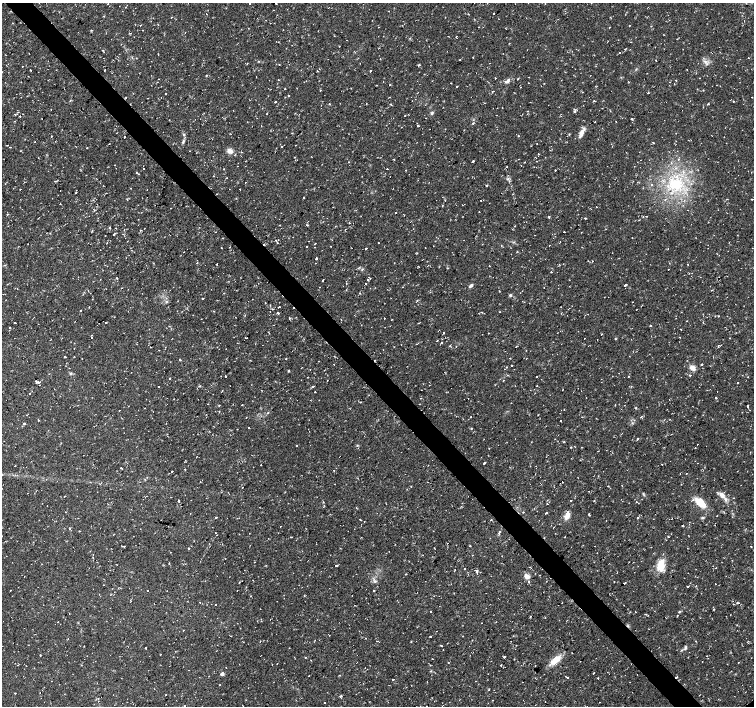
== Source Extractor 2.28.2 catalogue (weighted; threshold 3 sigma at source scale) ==
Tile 11 of 4 x 4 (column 3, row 3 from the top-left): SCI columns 3009-4512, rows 1551-2957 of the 6017 x 5986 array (HDU 1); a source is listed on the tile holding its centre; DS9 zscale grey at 2 x 2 block average (1 PNG px = mean of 2 x 2 image px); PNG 756 x 708 px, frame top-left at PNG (2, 3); no overlay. Shown black and unused: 4% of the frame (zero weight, under 2 of 3 exposures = <1% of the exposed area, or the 3 px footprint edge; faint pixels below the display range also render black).
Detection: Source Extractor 2.28.2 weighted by HDU 2 'WHT'; one run over the whole footprint, this tile lists its part. Background 0.0198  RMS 0.003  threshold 0.0135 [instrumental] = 3 sigma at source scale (4.5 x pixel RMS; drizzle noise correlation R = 1.50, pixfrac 1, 0.0396/0.0396 arcsec/px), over >= 5 px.
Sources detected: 395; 36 cosmic-ray / hot-pixel residue — not listed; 1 inside a brighter listed object's ellipse — not listed separately; the other 358 listed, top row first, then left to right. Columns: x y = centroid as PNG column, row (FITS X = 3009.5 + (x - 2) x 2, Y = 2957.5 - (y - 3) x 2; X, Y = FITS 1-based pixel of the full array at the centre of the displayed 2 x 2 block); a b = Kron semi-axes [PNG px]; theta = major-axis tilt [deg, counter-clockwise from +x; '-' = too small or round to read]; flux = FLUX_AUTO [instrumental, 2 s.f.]
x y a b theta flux
250 3 2 2 - 1.4
276 3 2 2 - 0.81
126 7 2 2 - 0.29
273 10 2 2 - 0.36
389 11 2 2 - 0.78
493 14 2 2 - 2.1
104 16 3 2 - 0.44
171 17 2 2 - 0.7
13 23 2 2 - 0.27
140 25 2 2 - 0.27
629 25 2 2 - 0.39
651 26 2 2 - 0.43
479 27 2 2 - 0.78
91 30 3 2 - 0.48
456 36 2 2 - 2.8
683 49 2 2 - 0.2
103 50 3 2 - 0.53
29 53 2 2 - 0.3
620 53 2 2 - 0.79
6 55 2 2 - 0.27
473 58 2 2 - 0.38
748 58 2 2 - 0.51
380 59 2 2 - 0.26
459 60 2 2 - 0.65
656 60 2 2 - 0.73
258 61 3 2 - 0.38
279 65 2 2 - 0.36
418 65 2 2 - 1.1
22 66 2 2 - 0.91
636 69 4 2 - 0.5
30 70 2 2 - 1.5
105 70 2 2 - 0.29
318 71 2 2 - 1.9
370 71 2 2 - 2.1
112 73 2 2 - 0.28
206 75 2 2 - 0.49
518 79 2 2 - 0.53
507 81 9 4 40 2.2
451 83 2 2 - 0.6
529 83 2 2 - 0.42
390 85 2 2 - 0.32
457 86 2 2 - 1.7
285 89 2 2 - 0.49
320 90 2 2 - 0.45
583 92 2 2 - 0.5
648 92 2 2 - 0.66
165 93 2 2 - 1.5
285 97 2 2 - 0.4
752 97 2 2 - 1.5
38 100 2 2 - 0.44
70 100 3 2 - 0.57
594 101 2 2 - 0.7
733 101 2 2 - 1.3
275 102 2 2 - 2.2
708 104 3 2 - 0.54
443 107 2 2 - 0.3
602 108 2 2 - 0.93
51 109 2 2 - 0.21
574 109 3 2 - 0.64
528 111 2 2 - 0.37
574 112 3 2 - 0.57
267 113 2 2 - 0.8
432 113 4 4 - 1
20 116 2 2 - 0.33
405 116 2 2 - 0.83
205 120 2 2 - 0.38
616 121 2 2 - 0.25
595 122 2 2 - 0.39
473 124 3 2 - 0.5
417 125 2 2 - 0.44
582 133 14 5 61 3.9
184 134 4 3 - 0.88
51 136 2 2 - 0.41
518 136 2 2 - 1.1
125 137 2 2 - 1.3
55 141 2 2 - 0.29
183 141 6 3 67 1.2
35 142 2 2 - 0.47
653 142 2 2 - 1.8
537 143 2 2 - 0.33
109 144 2 2 - 0.82
296 145 2 2 - 0.34
10 147 2 2 - 1.1
281 147 2 2 - 0.43
87 148 2 2 - 0.34
20 151 2 2 - 0.27
190 151 2 2 - 0.75
230 151 8 5 -14 3.4
241 152 2 2 - 0.34
538 154 3 2 - 0.34
473 161 2 2 - 1.4
536 161 2 2 - 0.51
348 162 2 2 - 0.38
144 168 2 2 - 0.94
387 169 2 2 - 1.5
555 170 3 2 - 0.34
136 173 2 2 - 0.4
213 176 2 2 - 0.28
508 179 3 2 - 0.8
633 181 2 2 - 0.34
24 182 2 2 - 0.28
676 184 20 16 14 32
651 185 3 2 - 0.59
240 189 2 2 - 0.64
147 190 2 2 - 0.21
304 197 2 2 - 0.52
752 199 2 2 - 0.34
481 201 2 2 - 1
60 203 2 2 - 0.27
597 207 2 2 - 0.48
171 208 2 2 - 0.34
281 213 2 2 - 0.25
396 213 2 2 - 0.43
548 216 2 2 - 0.46
646 216 2 2 - 0.38
585 218 2 2 - 0.56
307 225 3 2 - 0.56
515 226 2 2 - 0.35
110 227 3 3 - 0.74
92 231 3 2 - 0.46
564 232 2 2 - 0.46
113 234 2 2 - 1.6
535 235 2 2 - 0.24
223 238 2 2 - 0.23
309 241 2 2 - 0.58
560 241 2 2 - 0.33
277 242 2 2 - 0.64
549 245 2 2 - 0.25
307 247 2 2 - 0.57
221 248 2 2 - 1.5
366 248 2 2 - 2.7
425 248 2 2 - 0.28
668 248 2 2 - 0.25
100 250 2 2 - 0.19
316 258 2 2 - 1.8
593 261 2 2 - 0.45
217 264 2 2 - 0.97
687 264 2 2 - 0.53
489 265 2 2 - 0.35
418 266 2 2 - 0.35
362 269 4 2 - 0.73
668 269 2 2 - 0.8
551 272 2 2 - 0.62
117 278 2 2 - 1.5
370 278 2 2 - 2.5
323 280 3 2 - 3.5
368 280 2 2 - 2.7
346 283 2 2 - 0.27
365 283 2 2 - 1.2
625 285 3 2 - 1.7
471 286 6 3 39 1.5
544 287 2 2 - 0.46
499 291 2 2 - 0.33
511 295 3 3 - 0.96
202 299 2 2 - 0.65
166 302 5 2 - 0.77
265 303 2 2 - 0.41
279 307 2 2 - 2.4
272 309 3 2 - 0.62
80 310 2 2 - 0.49
499 312 2 2 - 0.42
278 313 2 2 - 5
193 315 2 2 - 0.51
719 316 2 2 - 0.45
114 317 2 2 - 0.24
289 318 2 2 - 1.2
384 318 2 2 - 0.73
392 319 2 2 - 0.33
686 321 2 2 - 0.76
105 322 2 2 - 1.6
703 322 2 2 - 0.55
15 323 2 2 - 3.2
650 325 2 2 - 1.2
9 327 2 2 - 0.67
443 332 2 2 - 1.7
92 337 2 2 - 0.55
680 337 2 2 - 0.3
246 338 2 2 - 0.79
584 338 2 2 - 0.35
615 339 3 2 - 0.47
441 343 2 2 - 0.98
401 345 2 2 - 0.22
718 345 3 2 - 0.71
150 347 2 2 - 0.41
217 347 2 2 - 0.5
74 348 2 2 - 0.73
65 356 2 2 - 3.6
510 358 2 2 - 0.63
180 359 2 2 - 1.2
286 359 2 2 - 0.34
334 364 2 2 - 0.69
701 364 3 2 - 0.62
511 365 2 2 - 2.9
301 368 2 2 - 0.34
692 368 7 6 - 4.1
289 371 2 2 - 0.76
71 373 4 3 - 0.94
619 373 2 2 - 0.26
689 375 2 2 - 0.52
225 376 2 2 - 1.3
628 376 2 2 - 0.27
536 377 2 2 - 0.68
169 378 2 2 - 0.35
503 380 2 2 - 0.36
38 382 4 3 - 1.4
738 383 2 2 - 1.1
39 385 2 2 - 0.38
199 386 3 2 - 0.45
537 386 2 2 - 0.32
631 386 2 2 - 0.35
158 387 2 2 - 0.64
312 387 2 2 - 2.1
222 391 2 2 - 0.46
315 392 2 2 - 1
29 393 2 2 - 1.4
716 398 2 2 - 0.64
207 404 2 2 - 0.43
219 405 2 2 - 0.46
242 405 2 2 - 2.2
747 406 2 2 - 2
144 408 2 2 - 0.25
636 408 3 2 - 0.55
564 409 2 2 - 0.34
119 410 2 2 - 0.39
219 411 2 2 - 0.33
742 412 2 2 - 0.26
268 413 2 2 - 0.38
538 415 3 2 - 0.28
471 416 2 2 - 0.28
582 417 2 2 - 0.62
38 420 2 2 - 1.6
560 420 2 2 - 0.95
24 423 2 2 - 2.1
248 428 2 2 - 0.42
471 428 2 2 - 1.1
638 439 3 2 - 0.51
697 444 2 2 - 0.78
357 445 4 3 - 0.69
297 446 2 2 - 0.68
571 447 2 2 - 0.84
695 448 2 2 - 0.25
484 462 2 2 - 1.9
698 463 2 2 - 0.45
662 464 2 2 - 0.3
261 465 2 2 - 0.54
15 466 2 2 - 0.52
122 468 3 2 - 1.9
185 469 2 2 - 2.5
334 470 2 2 - 1.1
172 471 2 2 - 15
686 473 2 2 - 0.33
562 482 2 2 - 0.8
411 486 2 2 - 0.46
242 487 2 2 - 0.26
722 495 10 6 -55 4.5
64 496 3 2 - 0.38
179 500 2 2 - 0.7
594 500 3 2 - 0.41
571 501 2 2 - 3.1
636 502 2 2 - 0.85
547 503 3 2 - 0.43
700 503 10 5 -44 15
66 512 2 2 - 0.95
523 512 2 2 - 0.72
546 513 2 2 - 3.4
190 514 2 2 - 0.46
589 514 2 2 - 1.4
567 516 9 5 69 4.8
216 517 2 2 - 7
638 518 2 2 - 1.8
702 518 5 3 - 0.89
360 519 3 2 - 0.61
491 520 2 2 - 1.5
551 525 2 2 - 0.47
683 525 2 2 - 1.9
280 526 2 2 - 0.31
70 528 4 2 - 0.45
499 532 4 2 - 2.2
215 533 2 2 - 0.73
668 536 2 2 - 0.82
291 537 2 2 - 0.43
565 537 2 2 - 1.9
124 546 2 2 - 0.53
470 546 2 2 - 1.6
751 546 2 2 - 1.2
651 547 2 2 - 0.35
189 548 2 2 - 0.93
93 554 2 2 - 1.6
255 562 2 2 - 1.2
169 563 2 2 - 0.32
336 565 3 2 - 3.5
661 565 14 9 80 11
529 567 2 2 - 0.54
465 568 2 2 - 0.98
455 570 2 2 - 0.33
477 571 2 2 - 1.8
406 574 2 2 - 0.61
540 575 2 2 - 0.23
527 576 7 5 -30 3.1
375 581 3 3 - 1
239 582 2 2 - 0.33
614 582 2 2 - 0.26
624 583 2 2 - 5.1
715 584 2 2 - 0.35
687 586 2 2 - 0.8
696 586 2 2 - 0.27
237 590 2 2 - 0.26
374 590 2 2 - 0.88
250 596 2 2 - 0.32
200 602 2 2 - 0.4
737 603 5 3 - 1.4
215 604 2 2 - 0.67
431 611 2 2 - 1.8
636 612 2 2 - 1.5
69 613 2 2 - 0.3
646 614 3 2 - 0.61
677 615 2 2 - 0.3
730 615 2 2 - 0.52
545 618 2 2 - 0.64
58 622 2 2 - 0.23
481 623 2 2 - 0.25
183 630 2 2 - 0.96
329 635 2 2 - 0.26
231 636 2 2 - 0.32
430 637 2 2 - 2.8
366 638 2 2 - 0.37
472 640 2 2 - 0.31
411 641 3 2 - 0.43
84 646 2 2 - 0.29
441 646 2 2 - 1.6
145 647 2 2 - 0.95
685 648 5 3 - 1.1
572 653 2 2 - 0.25
40 655 2 2 - 0.39
504 656 2 2 - 1.7
306 657 2 2 - 0.69
555 660 12 5 40 11
448 662 2 2 - 0.51
738 662 2 2 - 0.72
272 664 2 2 - 0.72
277 664 2 2 - 0.28
501 665 2 2 - 1.7
26 666 2 2 - 0.83
226 668 2 2 - 0.35
594 673 2 2 - 2.6
222 674 3 3 - 2.9
339 675 2 2 - 0.69
567 677 2 2 - 1.9
677 677 2 2 - 7.7
598 678 2 2 - 0.43
393 679 2 2 - 1.7
476 681 2 2 - 0.36
630 682 2 2 - 0.22
166 694 2 2 - 0.33
340 696 3 2 - 0.98
98 698 2 2 - 0.41
98 701 2 2 - 0.77
324 703 2 2 - 1.4
Overlapping masked pixels (flux is a lower limit): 1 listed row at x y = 677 677
Isophote crosses this tile's border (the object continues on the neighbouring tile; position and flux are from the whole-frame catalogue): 2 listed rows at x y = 250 3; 276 3
Diffuse or blended objects may show on this block-average render without a row.